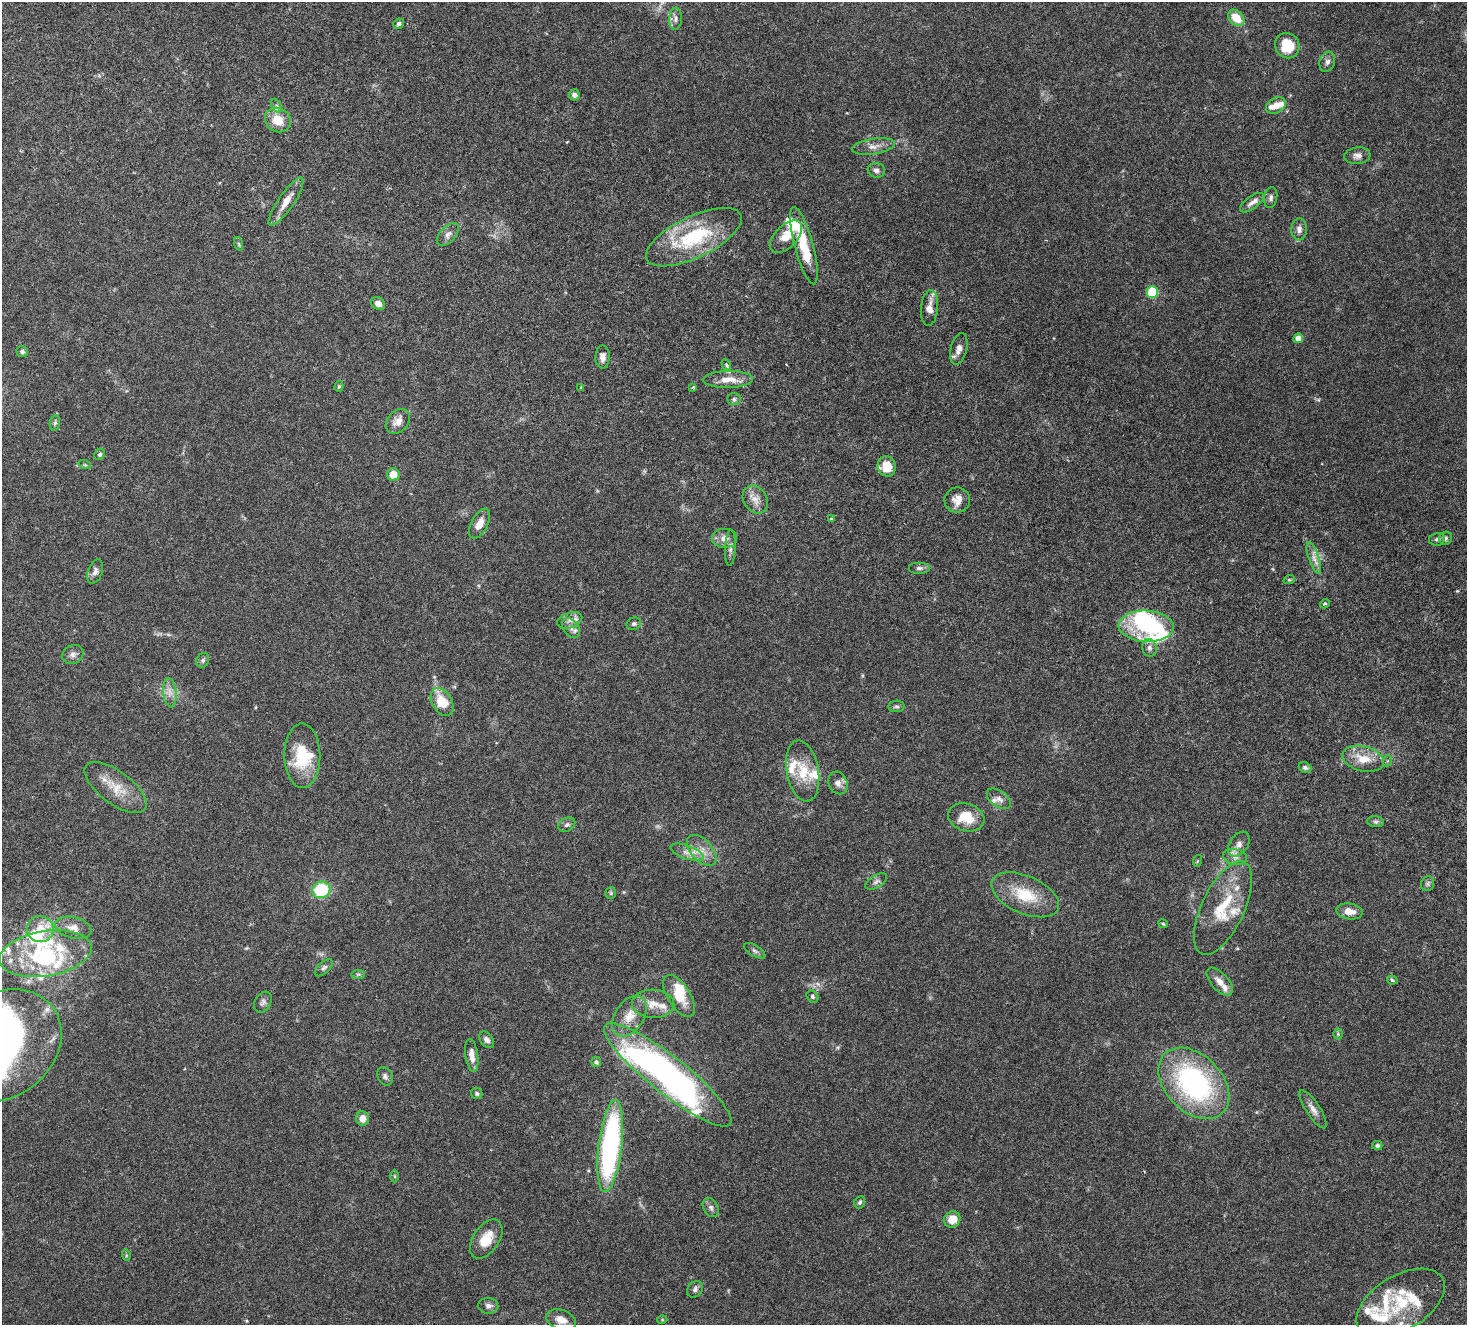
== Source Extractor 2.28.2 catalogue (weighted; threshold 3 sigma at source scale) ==
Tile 11 of 4 x 4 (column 3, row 3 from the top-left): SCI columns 3131-4595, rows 1812-3134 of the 6271 x 6331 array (HDU 1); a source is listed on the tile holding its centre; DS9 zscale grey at full resolution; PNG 1469 x 1327 px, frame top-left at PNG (2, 2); each listed source drawn as its Kron ellipse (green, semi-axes under 4 px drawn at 4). Nothing masked; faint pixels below the display range render black.
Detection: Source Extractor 2.28.2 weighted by HDU 2 'WHT'; one run over the whole footprint, this tile lists its part. Background 0.0478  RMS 0.0023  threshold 0.00922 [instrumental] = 3 sigma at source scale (4.09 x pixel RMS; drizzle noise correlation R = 1.36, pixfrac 0.8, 0.0396/0.0396 arcsec/px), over >= 5 px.
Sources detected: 157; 5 inside a brighter object's white glare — neither listed nor drawn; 28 inside a brighter listed object's ellipse — not listed separately; the other 124 listed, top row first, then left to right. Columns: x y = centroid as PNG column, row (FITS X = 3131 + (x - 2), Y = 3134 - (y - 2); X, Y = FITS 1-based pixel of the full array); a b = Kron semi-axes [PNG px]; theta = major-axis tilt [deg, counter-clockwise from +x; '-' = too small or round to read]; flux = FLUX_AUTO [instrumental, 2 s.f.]
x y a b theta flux
1236 18 9 7 -46 3.4
676 19 11 6 87 0.72
399 24 5 5 - 0.4
1287 46 13 12 - 5.2
1327 62 10 7 71 0.69
574 95 5 5 - 0.59
1276 105 10 7 29 1.7
276 106 7 4 -65 0.46
278 120 13 12 - 3.4
873 146 22 7 9 1.4
1357 156 13 8 6 0.86
876 170 8 7 - 0.71
1271 198 10 6 81 0.58
286 201 28 8 56 2.3
1252 203 14 6 36 0.98
1299 229 11 8 87 0.88
448 234 13 8 46 0.93
694 237 52 20 25 14
786 237 20 11 45 2.6
239 244 7 4 -71 0.28
804 246 40 9 -75 6.7
1152 292 5 5 - 9.9
378 304 7 6 - 1.1
929 308 18 8 84 1.8
1298 338 5 4 - 1.2
959 349 16 8 76 1.2
22 352 6 5 - 0.43
603 357 11 7 89 1
726 365 6 4 -61 0.3
728 379 25 8 1 2.4
339 386 5 4 - 0.23
581 387 3 3 - 0.11
693 387 4 4 - 0.24
734 399 7 6 - 0.39
398 421 14 10 46 1.6
55 423 8 5 79 0.36
100 454 6 5 - 0.36
85 465 6 4 -18 0.21
887 466 10 9 - 3.3
393 474 6 6 - 2.4
755 500 15 11 -56 1.7
957 500 13 12 - 1.7
831 519 4 3 - 0.22
480 523 16 8 62 1.9
724 538 12 9 0 1.3
1445 538 7 6 - 0.44
1437 539 8 6 11 0.47
730 548 18 5 87 0.76
1314 558 17 5 -72 1.1
919 568 11 6 0 0.59
95 572 12 7 70 0.74
1289 580 6 3 18 0.21
1325 604 5 4 - 0.25
570 620 13 7 19 1.1
634 624 7 6 - 0.42
1146 626 27 15 -3 11
571 628 11 7 -52 0.88
1149 648 9 7 -74 0.63
73 655 11 9 28 0.83
203 660 7 6 - 0.4
170 693 14 6 -83 1.2
442 702 15 10 -60 4.3
896 706 8 6 3 0.38
302 756 32 18 -89 7.6
1363 759 21 12 -14 3.3
1387 761 5 3 - 0.26
1305 767 6 5 - 0.44
803 771 31 16 -79 4.7
838 783 12 9 -65 1.1
115 787 37 16 -37 4.3
999 799 13 8 -36 0.91
966 817 18 13 -17 3.8
1376 822 8 5 -5 0.41
567 825 9 6 27 0.54
1239 844 14 9 56 1.3
702 850 18 10 -48 2.2
687 852 17 6 -20 1.4
1235 857 12 8 -14 1.1
1197 861 6 3 71 0.19
876 882 12 6 30 0.64
1428 884 7 6 - 0.38
321 890 9 8 - 8.6
611 893 6 5 - 0.27
1025 895 36 19 -24 6.4
1223 908 51 21 65 8.6
1349 911 13 8 -8 1.9
1163 924 5 3 - 0.18
73 928 18 10 -13 1.8
40 929 13 13 - 2.8
755 951 12 5 -32 0.52
45 954 47 22 9 15
324 968 11 5 42 0.55
358 974 7 4 1 0.31
1392 980 5 4 - 0.26
1220 982 17 8 -48 1.5
679 996 23 11 -58 4.3
812 996 7 5 -49 0.34
263 1002 11 8 58 0.61
653 1004 21 14 -2 2.7
629 1016 22 14 56 3.1
1338 1034 5 5 - 0.23
487 1040 9 6 -55 0.84
2 1045 64 51 37 120
472 1055 16 6 -82 1.5
596 1062 5 5 - 0.38
668 1075 80 18 -38 88
385 1076 9 7 -63 0.56
1194 1083 41 28 -46 32
477 1093 6 5 - 0.36
1313 1109 22 7 -57 1.3
362 1118 7 6 - 1.4
1377 1145 5 4 - 0.38
610 1146 46 11 83 38
395 1176 6 4 -89 0.23
860 1202 6 5 - 0.35
711 1207 10 7 -60 0.64
952 1219 8 7 - 2.5
486 1239 22 13 56 3.3
126 1255 6 4 -73 0.2
695 1289 9 7 50 0.59
1401 1303 49 27 31 9.8
488 1306 10 8 -4 0.81
561 1320 15 9 -19 1.8
662 1320 5 3 - 0.17
Isophote crosses this tile's border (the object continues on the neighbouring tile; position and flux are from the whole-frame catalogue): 1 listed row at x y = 2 1045